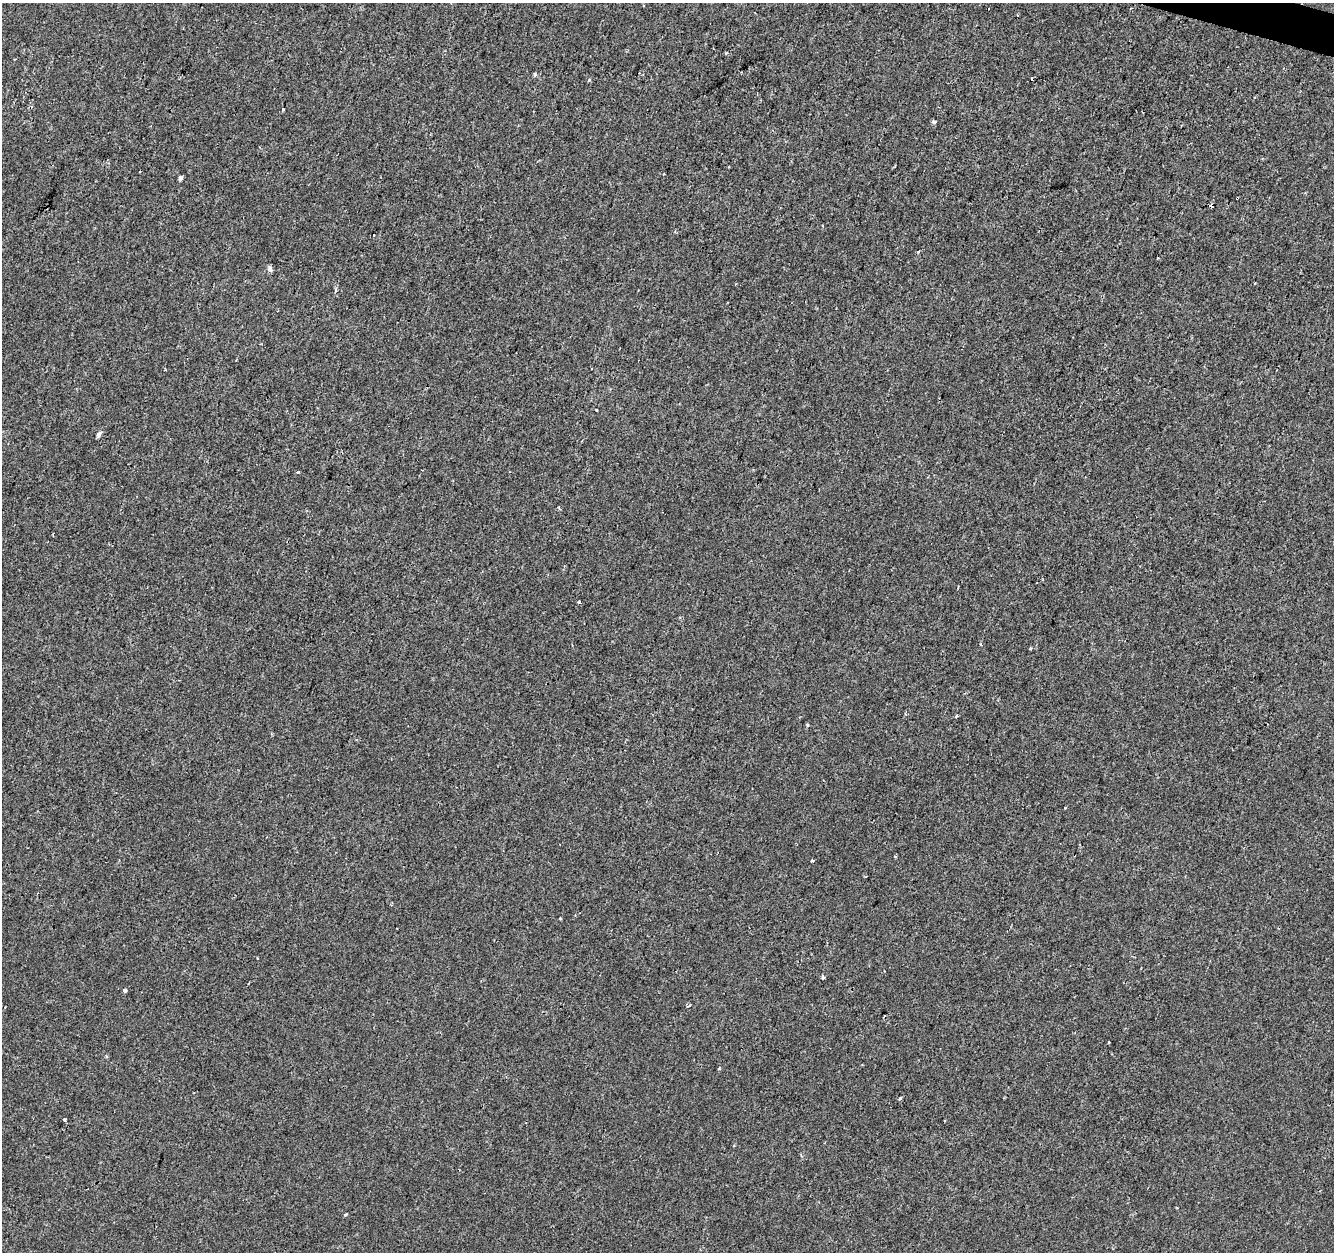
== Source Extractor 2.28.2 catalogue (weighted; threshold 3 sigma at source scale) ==
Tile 10 of 4 x 4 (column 2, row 3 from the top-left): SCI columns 1340-2671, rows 1531-2780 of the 5335 x 5497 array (HDU 1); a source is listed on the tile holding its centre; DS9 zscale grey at full resolution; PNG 1336 x 1254 px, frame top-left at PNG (2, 3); no overlay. Shown black and unused: <1% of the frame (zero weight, under 2 of 3 exposures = <1% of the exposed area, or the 3 px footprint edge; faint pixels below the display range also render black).
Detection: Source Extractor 2.28.2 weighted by HDU 2 'WHT'; one run over the whole footprint, this tile lists its part. Background -2.68e-04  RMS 0.0026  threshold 0.0118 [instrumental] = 3 sigma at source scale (4.5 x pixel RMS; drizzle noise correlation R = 1.50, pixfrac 1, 0.0396/0.0396 arcsec/px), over >= 5 px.
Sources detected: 32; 3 cosmic-ray / hot-pixel residue — not listed; the other 29 listed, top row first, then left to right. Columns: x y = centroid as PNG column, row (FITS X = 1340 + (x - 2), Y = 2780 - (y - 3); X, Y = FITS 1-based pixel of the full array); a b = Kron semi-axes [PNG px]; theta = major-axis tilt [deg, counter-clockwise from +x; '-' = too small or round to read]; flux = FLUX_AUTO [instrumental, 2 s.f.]
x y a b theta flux
726 53 3 3 - 0.53
534 75 5 4 - 0.48
589 80 5 4 - 0.33
283 109 3 2 - 0.28
934 122 3 3 - 1
180 178 4 4 - 1.1
1237 198 3 2 - 0.3
46 208 2 2 - 0.25
374 235 4 3 - 1.5
1157 258 3 2 - 0.24
270 268 8 5 -70 0.77
1255 283 2 2 - 0.26
99 434 9 5 55 0.67
297 472 4 3 - 0.4
579 602 4 3 - 0.67
981 644 3 3 - 0.39
1030 648 4 3 - 0.34
957 716 3 3 - 0.62
807 725 4 4 - 0.33
1065 808 3 3 - 0.24
811 861 4 4 - 0.37
866 876 3 2 - 0.21
823 978 4 3 - 0.67
125 990 4 3 - 1.7
1109 1042 3 3 - 0.48
719 1068 4 3 - 0.29
900 1098 5 3 - 0.32
65 1120 4 4 - 0.38
345 1214 4 3 - 0.35
Overlapping masked pixels (flux is a lower limit): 2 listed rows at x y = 1237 198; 46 208